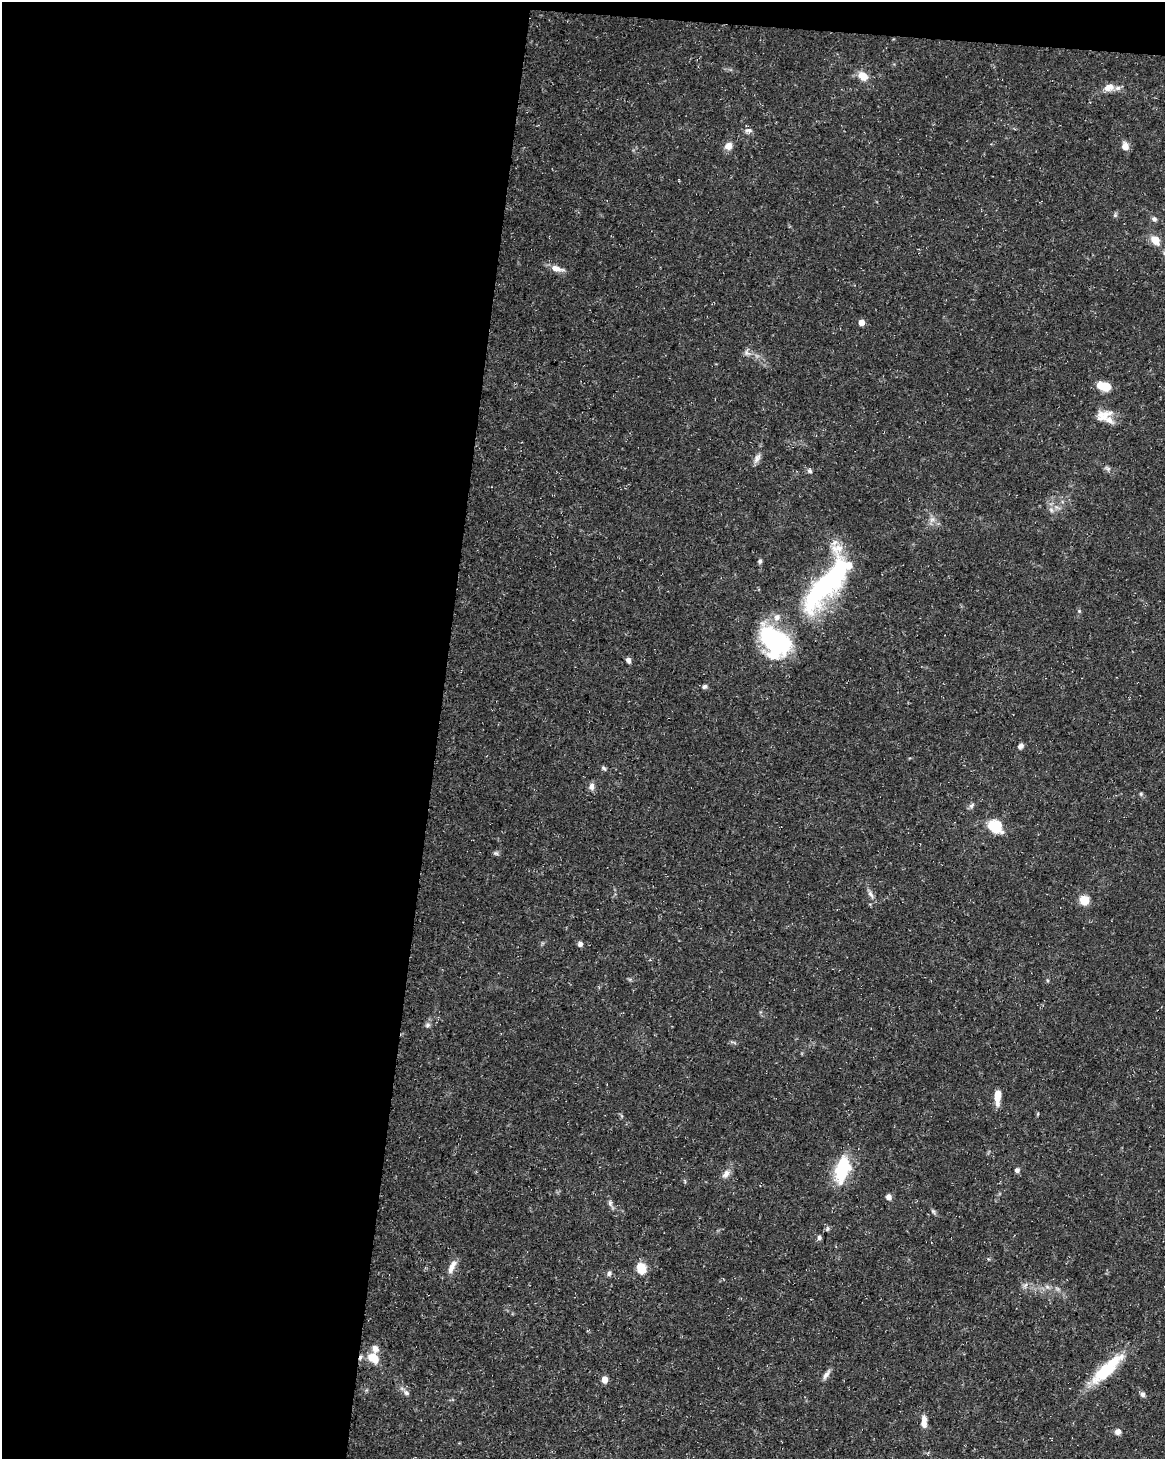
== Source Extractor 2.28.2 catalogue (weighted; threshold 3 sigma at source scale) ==
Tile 1 of 4 x 3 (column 1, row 1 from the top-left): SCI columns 10-1172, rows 3199-4655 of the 4661 x 4881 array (HDU 1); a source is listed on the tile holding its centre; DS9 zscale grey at full resolution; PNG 1167 x 1461 px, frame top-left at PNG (2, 2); no overlay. Shown black and unused: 39% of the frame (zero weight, under 3 of 5 exposures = <1% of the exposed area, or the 3 px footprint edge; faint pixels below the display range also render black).
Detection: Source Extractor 2.28.2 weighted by HDU 2 'WHT'; one run over the whole footprint, this tile lists its part. Background 0.0267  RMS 0.0022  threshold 0.00997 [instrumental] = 3 sigma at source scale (4.5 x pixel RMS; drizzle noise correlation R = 1.50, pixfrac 1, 0.0396/0.0396 arcsec/px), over >= 5 px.
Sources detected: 65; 2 inside a brighter object's white glare — not listed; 6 inside a brighter listed object's ellipse — not listed separately; the other 57 listed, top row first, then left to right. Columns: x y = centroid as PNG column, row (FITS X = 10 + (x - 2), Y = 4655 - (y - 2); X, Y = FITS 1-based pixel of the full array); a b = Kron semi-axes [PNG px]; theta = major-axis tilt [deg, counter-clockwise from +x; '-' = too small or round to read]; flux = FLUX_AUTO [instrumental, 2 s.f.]
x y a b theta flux
863 76 11 9 -38 2.9
1109 87 12 8 12 2
748 131 11 7 6 0.84
728 146 10 9 - 1.6
1125 146 10 8 -81 1.5
1115 215 7 5 -84 0.41
1154 219 7 6 - 0.64
1155 240 12 9 -50 2.7
557 268 17 7 -16 1.9
861 322 5 5 - 2
747 353 11 8 -56 0.9
1103 386 13 7 -15 5.3
1103 416 20 15 23 3.2
757 458 15 7 64 1.1
1108 469 7 6 - 0.56
810 471 7 6 - 0.55
1051 510 7 6 - 0.69
932 519 9 6 53 0.94
760 561 6 5 - 0.46
831 580 76 22 50 45
1079 611 5 4 - 0.29
775 641 36 25 -45 28
628 660 6 5 - 0.9
704 686 7 5 23 0.59
1021 746 8 6 52 0.71
604 768 7 4 -52 0.42
592 786 10 7 -85 0.95
1141 794 5 4 - 0.31
971 805 9 6 45 0.58
994 826 12 9 -28 9.4
496 853 7 5 -21 0.46
871 894 13 5 -58 0.87
1084 900 6 6 - 6.9
580 944 6 6 - 0.75
1047 980 5 3 - 0.24
427 1025 7 6 - 0.63
997 1097 17 7 88 2.8
842 1169 30 15 73 11
1017 1170 6 5 - 0.66
726 1174 14 8 54 1.4
888 1197 7 6 - 0.99
610 1203 9 5 -81 0.68
933 1211 9 4 -55 0.43
819 1237 7 5 -84 0.58
452 1267 20 7 65 2
641 1268 9 7 -75 5.2
609 1273 7 6 - 0.62
1025 1285 7 5 45 0.56
1047 1287 7 6 - 0.68
373 1358 17 12 -44 3.4
1105 1371 41 14 41 11
826 1375 15 6 55 1
604 1380 5 5 - 2.9
406 1393 9 6 -39 0.8
1143 1394 7 6 - 0.68
924 1422 15 6 90 2
1118 1432 8 8 - 0.92